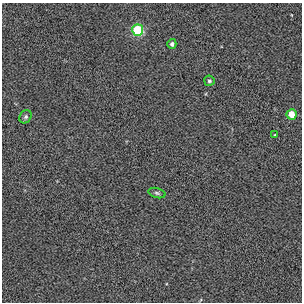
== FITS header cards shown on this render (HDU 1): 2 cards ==
NAXIS1  =                  300 / length of data axis 1
NAXIS2  =                  300 / length of data axis 2

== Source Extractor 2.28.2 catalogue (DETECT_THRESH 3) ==
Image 300 x 300 px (HDU 1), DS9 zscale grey, 1 PNG px = 1 image px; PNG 304 x 304 px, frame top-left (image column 1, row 300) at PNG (2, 3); each listed source drawn as its Kron ellipse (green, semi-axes under 4 px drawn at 4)
Background -0.00341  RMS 0.15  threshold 0.443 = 3 sigma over >= 5 px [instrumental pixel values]
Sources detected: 7; all 7 listed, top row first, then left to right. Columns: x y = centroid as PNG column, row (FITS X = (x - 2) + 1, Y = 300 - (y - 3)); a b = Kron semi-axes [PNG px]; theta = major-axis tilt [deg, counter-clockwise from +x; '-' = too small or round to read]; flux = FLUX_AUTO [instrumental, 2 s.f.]
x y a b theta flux
138 30 6 5 - 570
172 44 5 4 - 27
209 81 5 5 - 21
292 114 5 5 - 140
26 117 7 5 53 20
275 135 4 3 - 8.7
157 193 8 5 -16 21